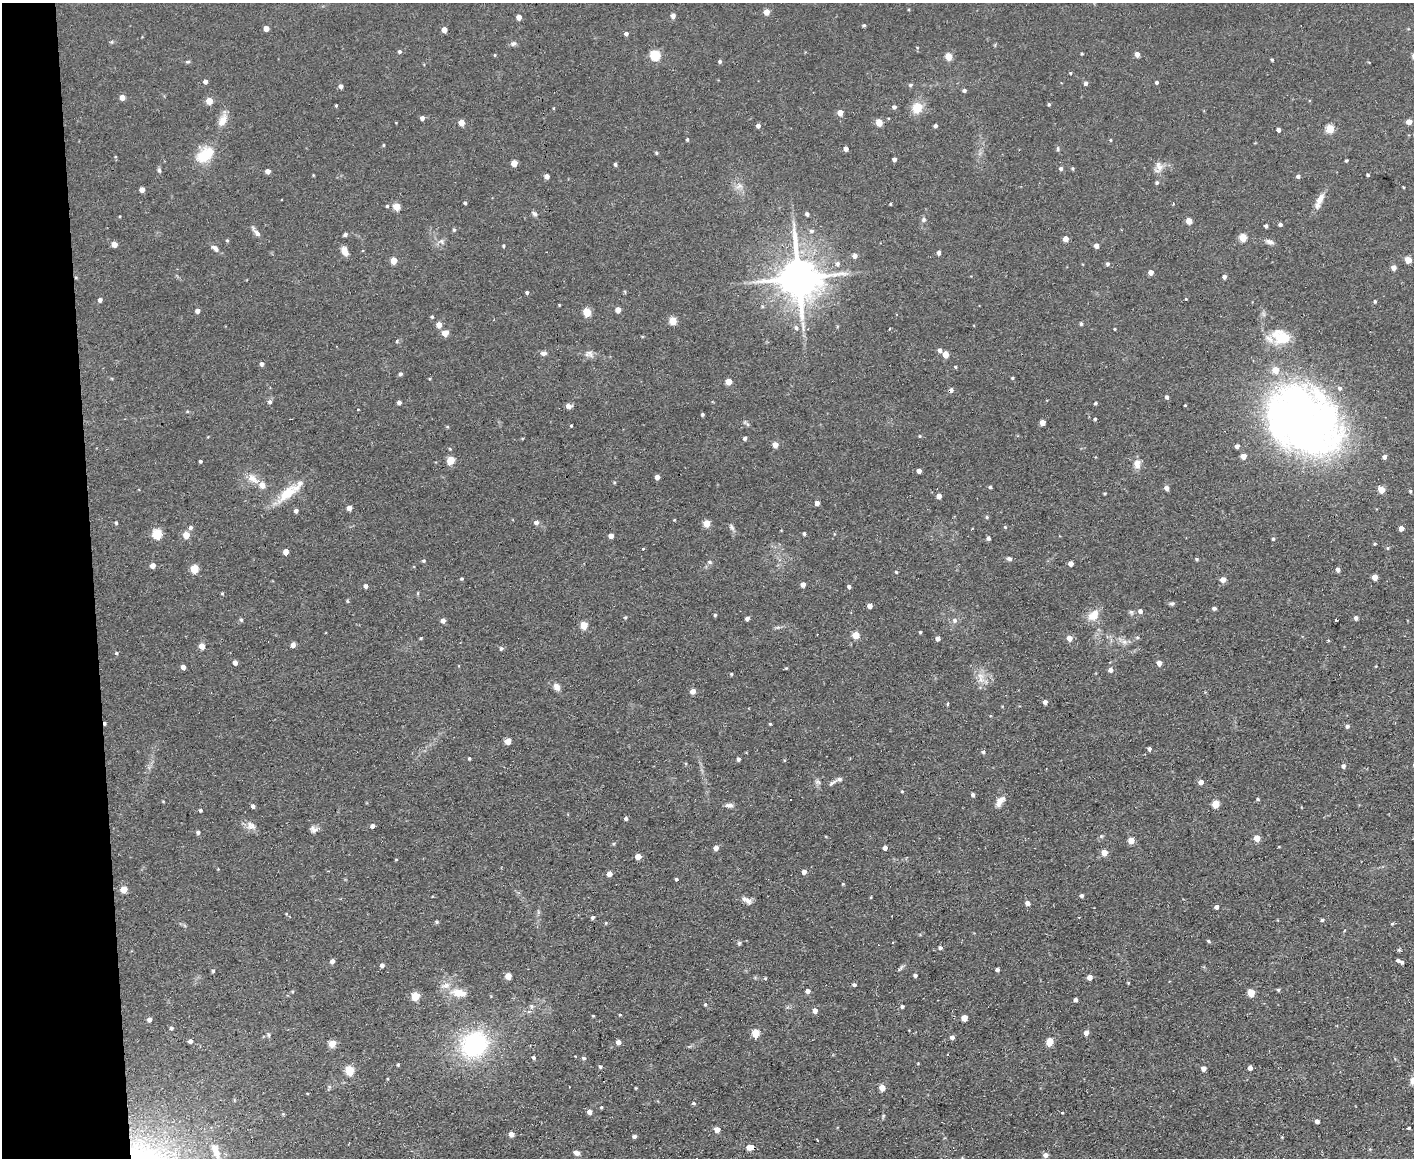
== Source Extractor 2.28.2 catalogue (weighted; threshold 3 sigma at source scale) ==
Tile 4 of 3 x 4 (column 1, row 2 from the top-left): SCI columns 128-1539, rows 2311-3466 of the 4597 x 4621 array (HDU 1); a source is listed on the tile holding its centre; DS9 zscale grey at full resolution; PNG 1416 x 1160 px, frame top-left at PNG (2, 3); no overlay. Shown black and unused: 6% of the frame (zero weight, under 2 of 3 exposures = <1% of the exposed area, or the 3 px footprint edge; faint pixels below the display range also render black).
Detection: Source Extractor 2.28.2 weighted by HDU 2 'WHT'; one run over the whole footprint, this tile lists its part. Background 0.0586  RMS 0.0087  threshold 0.0389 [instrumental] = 3 sigma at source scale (4.5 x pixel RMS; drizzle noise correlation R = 1.50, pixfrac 1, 0.05/0.05 arcsec/px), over >= 5 px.
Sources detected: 375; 2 cosmic-ray / hot-pixel residue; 1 long thin detection or spike segment (spike, bleed or trail) — not listed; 7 inside a brighter listed object's ellipse — not listed separately; the other 365 listed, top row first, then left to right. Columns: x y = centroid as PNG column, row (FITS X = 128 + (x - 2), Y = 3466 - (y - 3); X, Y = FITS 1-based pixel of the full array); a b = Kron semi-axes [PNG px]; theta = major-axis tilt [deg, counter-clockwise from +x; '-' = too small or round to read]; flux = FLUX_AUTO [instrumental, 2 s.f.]
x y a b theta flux
766 12 4 4 - 10
673 16 4 4 - 4.9
519 17 4 4 - 6
864 25 4 3 - 1.3
266 28 4 4 - 8.6
444 30 4 4 - 8.7
626 34 5 4 - 2.5
111 42 5 4 - 1.1
513 44 7 6 - 2.4
399 51 4 4 - 1.9
1082 54 3 3 - 0.89
1137 54 4 4 - 5.8
495 55 5 3 - 0.78
655 55 5 5 - 69
949 56 5 4 - 22
1272 60 3 3 - 1.4
720 61 4 4 - 2
187 62 7 3 1 1.3
1070 73 4 4 - 0.79
205 82 4 4 - 3.5
1157 82 4 4 - 1.7
1086 83 4 4 - 2.7
910 85 5 4 - 1.5
341 86 4 4 - 3.6
964 90 4 4 - 2.1
122 97 4 4 - 8.4
209 101 5 4 - 17
1049 104 4 3 - 1.1
336 105 3 3 - 0.94
894 107 5 4 - 2.4
553 108 4 3 - 0.75
917 108 12 11 - 16
840 113 4 4 - 11
422 118 4 4 - 3.5
222 120 17 10 64 9
1409 122 4 4 - 9.3
461 123 4 4 - 12
879 123 5 4 - 19
758 126 4 4 - 4
935 126 4 3 - 2.5
1330 129 5 5 - 34
1278 130 4 4 - 3.3
687 139 4 3 - 1.4
1110 140 4 4 - 0.94
383 145 4 4 - 0.92
846 149 4 4 - 5
1058 149 7 3 -90 1.3
657 153 4 4 - 1.4
205 155 23 15 37 26
894 159 4 3 - 3
1346 160 3 3 - 1.2
514 163 5 4 - 15
615 164 4 4 - 1.8
1159 167 17 9 36 7
1061 168 5 5 - 2
1073 168 5 4 - 1.1
159 170 7 5 -80 1.7
268 171 4 4 - 5.2
313 175 4 3 - 0.76
1368 175 3 3 - 1.5
547 176 4 4 - 5.2
1298 176 4 4 - 2.6
1157 182 5 4 - 1.6
739 186 10 8 20 4.9
1403 187 4 2 - 0.72
142 190 4 4 - 6.3
1320 200 19 8 61 8.3
465 203 3 3 - 1.8
890 204 3 3 - 0.92
387 206 4 4 - 1.1
397 207 5 5 - 22
534 214 8 5 -46 2.3
807 214 4 4 - 2.5
923 220 7 6 - 2.2
1189 221 4 4 - 12
1280 224 4 3 - 2.5
1266 226 3 3 - 2.1
454 230 5 4 - 1.4
811 231 6 5 - 2.4
256 232 16 5 -51 4.1
345 234 5 4 - 2.3
1243 238 5 4 - 28
1066 239 4 4 - 7.5
227 240 4 4 - 1
442 241 8 7 - 3.2
1269 242 10 6 -21 3.8
114 244 4 4 - 9.9
503 246 4 3 - 1
1096 246 4 4 - 4.9
215 248 11 5 -36 3.8
344 251 10 7 -68 6.9
939 253 4 3 - 3.4
855 256 5 5 - 3.7
1408 260 5 4 - 17
393 261 5 4 - 13
837 264 7 6 - 3.1
1108 264 5 4 - 2
1394 267 4 4 - 7.1
1151 272 4 4 - 6.7
76 277 5 3 - 0.89
1224 277 4 4 - 3.6
799 278 13 12 - 3300
527 292 4 3 - 1.9
1186 299 3 3 - 1.6
100 300 4 4 - 2.9
1375 301 4 3 - 1.2
559 305 4 3 - 0.73
762 306 5 3 - 1.1
618 310 5 4 - 8
197 311 4 4 - 3.8
587 312 5 5 - 29
432 317 4 4 - 1.3
673 321 5 5 - 26
1081 324 5 4 - 1.6
439 325 5 4 - 8.9
796 327 6 5 - 2.5
1115 329 3 2 - 0.86
445 333 5 5 - 10
1281 337 25 18 -25 28
397 341 5 3 - 0.88
940 350 5 4 - 3
543 353 7 6 - 3.2
590 353 14 7 -60 4.1
945 354 5 4 - 13
262 364 5 4 - 2.6
955 367 4 4 - 1.3
400 374 4 4 - 2
1012 378 4 3 - 1.1
728 382 4 4 - 14
951 390 5 4 - 3.2
1167 397 4 4 - 2.5
270 402 6 5 - 2.4
399 402 4 4 - 3.1
1095 403 3 3 - 1.6
1185 405 3 3 - 2.9
569 406 7 5 -2 3.8
358 409 3 3 - 0.89
702 414 3 3 - 1.4
1095 419 4 3 - 1.2
1301 421 86 63 -36 520
1043 423 4 4 - 8.2
747 424 6 4 -70 1.4
571 426 3 3 - 0.97
448 427 5 3 - 0.8
920 436 4 4 - 0.96
745 438 4 3 - 2.4
775 445 4 4 - 10
1237 446 4 4 - 3.6
450 449 4 3 - 0.83
1243 456 5 4 - 9.6
1384 457 4 4 - 3.7
450 460 9 8 - 8.1
200 461 3 3 - 1.5
1137 464 13 9 89 6.6
919 471 4 4 - 5.3
657 477 4 4 - 6
253 478 20 9 -33 9.6
614 483 4 4 - 0.94
990 487 4 3 - 1.7
1167 488 4 4 - 4.7
1381 490 5 4 - 18
1410 491 5 4 - 1.2
288 493 34 13 42 24
1105 493 4 3 - 0.88
939 496 4 4 - 6.6
817 503 4 4 - 4.5
349 508 4 4 - 6.7
296 511 4 4 - 2.9
987 517 4 4 - 1.2
674 520 4 3 - 0.77
116 523 4 4 - 1.2
536 523 5 5 - 3.7
707 523 5 5 - 20
732 527 11 5 -56 2.5
1005 527 5 4 - 1
191 528 6 5 - 2.3
1401 528 4 4 - 6.8
157 534 5 5 - 58
804 534 4 3 - 1.6
186 535 5 5 - 11
611 536 4 4 - 7.1
988 538 4 4 - 2.8
1273 539 5 4 - 1.3
1375 544 4 3 - 1
1388 548 5 4 - 1.2
643 549 3 2 - 2.1
286 552 4 4 - 8.7
1009 559 6 5 - 2.2
1197 559 5 4 - 1.2
423 561 4 4 - 1.3
710 562 6 5 - 1.6
1071 563 4 4 - 6.4
153 566 4 4 - 7
194 569 5 5 - 31
1338 570 4 4 - 4.1
896 572 4 3 - 1.1
1375 577 4 4 - 11
461 579 4 3 - 1.3
1223 580 5 4 - 8.4
803 584 4 4 - 5.9
366 586 5 4 - 2.9
849 587 4 4 - 2.5
222 593 4 4 - 1
347 601 6 3 -71 0.88
1172 603 6 5 - 1.8
870 606 4 4 - 6.1
1214 608 4 3 - 2.2
1140 611 5 5 - 3.5
1131 612 8 5 -71 1.9
715 615 4 3 - 1.4
1094 615 13 10 49 13
625 617 4 4 - 1.2
1356 618 4 4 - 3.4
747 619 4 4 - 3.2
241 620 5 4 - 1.7
443 620 5 4 - 4.2
955 620 6 6 - 2.9
1336 620 3 2 - 1.3
584 625 5 5 - 23
920 632 3 3 - 1
856 635 5 5 - 19
1137 637 5 5 - 1.6
421 638 4 3 - 0.98
1069 638 5 5 - 8.1
938 639 4 4 - 5.1
1328 640 4 3 - 0.89
1124 642 8 7 - 3.9
293 645 5 4 - 3.8
202 646 4 4 - 11
501 648 5 5 - 1.9
116 653 4 4 - 1.3
235 663 5 4 - 4.1
1159 663 5 4 - 6.5
1376 666 4 3 - 0.69
183 667 4 4 - 5.4
786 668 4 3 - 0.89
1111 670 5 5 - 4
731 674 4 3 - 1.2
981 679 11 9 -76 7.8
556 687 9 7 -61 5.2
693 691 4 4 - 7.3
1045 702 4 4 - 3.8
948 704 3 3 - 1.1
990 716 4 3 - 0.67
105 723 4 3 - 1.8
770 724 3 3 - 1.1
1347 726 5 4 - 2.4
508 741 5 4 - 12
1149 749 4 3 - 2.5
983 752 5 4 - 1.7
469 758 3 3 - 1.1
738 759 4 3 - 2.5
1343 766 5 4 - 2.6
817 782 9 6 -39 2.5
1201 782 5 4 - 6
832 783 12 5 37 2.7
902 791 4 3 - 0.79
973 795 4 4 - 2.7
1258 799 4 3 - 1.4
163 801 5 3 - 0.66
1000 801 15 8 53 6.8
1216 804 5 5 - 24
729 805 10 5 1 3.4
253 806 4 4 - 3.6
200 810 4 4 - 1.5
626 818 4 3 - 2.3
251 826 14 10 -29 6.3
372 826 4 4 - 3.5
313 830 10 8 -13 3.8
198 832 4 4 - 2.4
1101 836 5 5 - 1.2
1257 838 5 4 - 14
1131 841 4 4 - 16
613 844 4 4 - 1.2
716 848 5 4 - 5.4
885 848 4 4 - 5
1104 852 5 4 - 11
638 856 5 4 - 12
396 859 4 3 - 0.7
804 872 4 4 - 5.5
609 874 4 4 - 7.6
676 879 3 3 - 1.3
843 884 4 3 - 0.94
123 889 5 5 - 19
1082 896 4 4 - 2.2
871 897 5 3 - 0.65
748 900 10 8 -26 4.5
1027 903 5 4 - 4.2
1216 907 4 4 - 3.6
286 914 4 3 - 0.75
592 917 4 4 - 2
1322 920 4 4 - 1.7
437 922 4 4 - 1.5
606 923 4 3 - 0.87
1392 924 5 4 - 1.2
1208 941 5 3 - 1.3
893 942 3 2 - 0.83
739 943 6 6 - 1.4
940 948 5 4 - 2
1399 950 4 3 - 1.4
1398 960 4 3 - 2.4
332 961 4 4 - 3.9
1402 962 4 3 - 2
382 965 4 4 - 3.4
901 968 10 4 52 1.9
997 970 4 4 - 2.7
213 971 4 4 - 1.4
915 975 4 4 - 2.3
508 976 5 4 - 14
1090 977 4 4 - 7.7
765 978 4 4 - 1.1
1128 983 3 3 - 0.79
854 985 5 5 - 1.5
1278 990 4 4 - 1.6
808 991 4 4 - 4.9
459 993 21 10 -8 13
1251 993 5 5 - 20
415 996 5 5 - 35
1076 1000 4 4 - 2.6
705 1004 4 4 - 1.2
902 1006 4 4 - 2.2
531 1007 7 6 - 2.6
815 1011 5 5 - 5.4
620 1015 3 3 - 1
593 1016 3 3 - 0.87
964 1018 5 4 - 12
149 1019 5 4 - 4.4
171 1028 4 4 - 2.1
756 1033 5 5 - 24
1086 1033 5 4 - 5.7
268 1035 6 5 - 1.7
952 1037 4 4 - 3.4
190 1041 4 4 - 3.4
618 1042 4 4 - 5.4
1050 1042 6 5 - 19
332 1044 9 8 - 5.5
474 1045 35 30 41 95
576 1056 3 2 - 1
533 1057 4 4 - 2
584 1058 5 4 - 2
398 1064 3 3 - 0.91
600 1066 4 4 - 1.8
1204 1068 4 4 - 5.9
1250 1068 4 4 - 6
350 1070 5 5 - 46
1413 1080 10 7 40 6.5
329 1087 7 5 63 1.6
636 1088 3 3 - 0.76
882 1088 5 4 - 13
693 1103 5 4 - 1.6
601 1107 4 3 - 1.3
589 1112 4 4 - 5.7
1062 1112 3 3 - 5.8
283 1114 5 4 - 0.91
883 1116 5 4 - 1.1
1317 1121 4 4 - 4
1409 1128 3 3 - 1.4
717 1130 4 4 - 9.8
511 1134 4 4 - 6.5
634 1136 4 4 - 2.4
1282 1137 3 3 - 0.69
750 1147 6 4 5 14
216 1151 21 9 -70 13
577 1153 8 5 -22 3.4
1046 1155 5 4 - 4.2
Overlapping masked pixels (flux is a lower limit): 4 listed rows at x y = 76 277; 951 390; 105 723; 750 1147
Isophote crosses this tile's border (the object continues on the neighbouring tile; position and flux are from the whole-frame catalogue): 1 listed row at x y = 1413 1080